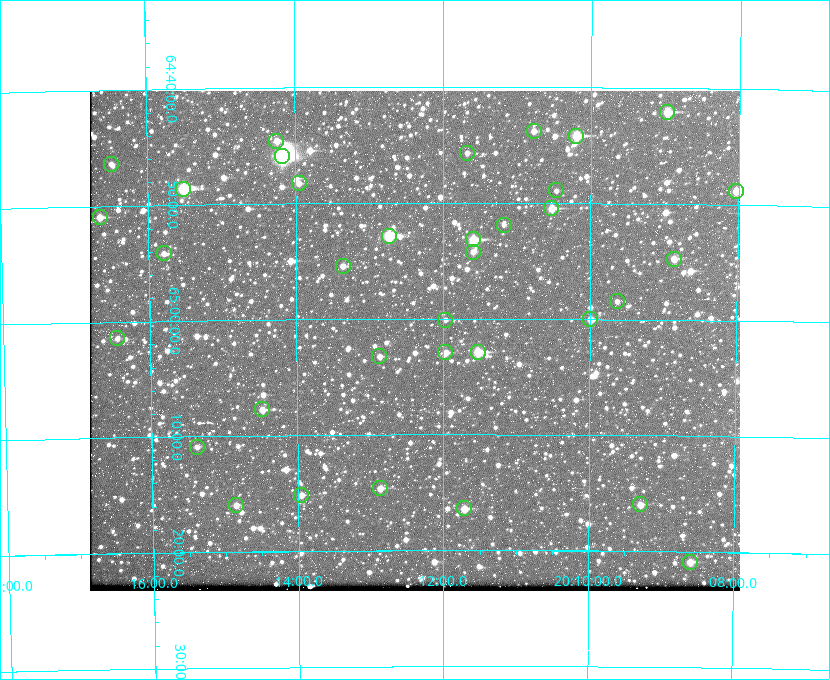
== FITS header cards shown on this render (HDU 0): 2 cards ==
NAXIS1  =                  650 / Width of table row in bytes
NAXIS2  =                  500 / Number of rows in table

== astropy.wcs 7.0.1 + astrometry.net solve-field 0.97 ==
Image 650 x 500 px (HDU 0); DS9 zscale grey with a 90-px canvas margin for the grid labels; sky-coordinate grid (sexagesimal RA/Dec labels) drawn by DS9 from the SOLVED WCS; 35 Tycho-2 reference stars matched to detected sources circled (green)
Header WCS: none
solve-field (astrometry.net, Tycho-2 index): SOLVED blind (the file carries no WCS)
Solved WCS: RA---TAN-SIP/DEC--TAN-SIP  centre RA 20:12:23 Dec +65:02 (303.10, +65.03 deg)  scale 5.18 arcsec/px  FOV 56.2' x 43.2'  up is -180 deg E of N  parity flipped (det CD > 0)
(file carries no celestial WCS; the grid is the blind solution)
Tycho-2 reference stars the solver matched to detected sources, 35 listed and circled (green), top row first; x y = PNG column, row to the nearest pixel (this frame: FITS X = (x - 90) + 1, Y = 500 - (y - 91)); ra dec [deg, ICRS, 3 dp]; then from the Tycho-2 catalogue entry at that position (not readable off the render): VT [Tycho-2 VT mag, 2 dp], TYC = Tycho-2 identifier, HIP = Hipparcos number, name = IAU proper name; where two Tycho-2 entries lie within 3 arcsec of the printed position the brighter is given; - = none
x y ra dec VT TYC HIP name
667 112 302.245 +64.701 10.15 4240-635-1 - -
534 131 302.694 +64.730 11.56 4240-766-1 - -
576 136 302.549 +64.736 9.65 4240-950-1 - -
276 141 303.562 +64.742 10.88 4240-278-1 - -
467 153 302.919 +64.761 11.77 4240-64-1 - -
282 156 303.544 +64.765 7.36 4240-620-1 99731 -
111 164 304.122 +64.773 12.06 4240-1113-1 - -
299 183 303.488 +64.804 11.29 4240-68-1 - -
183 189 303.878 +64.810 8.93 4240-794-1 - -
556 190 302.617 +64.815 11.97 4240-238-1 - -
736 191 302.008 +64.813 10.38 4240-809-1 - -
551 208 302.633 +64.841 10.69 4240-985-1 - -
100 217 304.164 +64.849 10.65 4240-315-1 - -
504 225 302.794 +64.865 12.51 4240-904-1 - -
389 236 303.184 +64.880 9.02 4240-488-1 - -
473 239 302.897 +64.886 9.40 4240-717-1 - -
473 252 302.899 +64.904 11.91 4240-435-1 - -
164 253 303.948 +64.903 11.68 4240-549-1 - -
674 259 302.216 +64.912 11.03 4240-1279-1 - -
343 266 303.341 +64.923 11.58 4240-148-1 - -
617 301 302.408 +64.974 11.97 4240-686-1 - -
590 319 302.498 +65.000 11.22 4240-149-1 - -
445 320 302.992 +65.001 11.85 4240-479-1 - -
117 338 304.112 +65.024 12.29 4240-364-1 - -
445 352 302.992 +65.048 11.44 4240-88-1 - -
478 352 302.882 +65.048 10.25 4240-98-1 - -
379 356 303.217 +65.054 11.98 4240-166-1 - -
262 409 303.620 +65.129 11.18 4240-34-1 - -
197 447 303.846 +65.181 11.99 4240-1077-1 - -
380 488 303.217 +65.244 11.17 4240-236-1 - -
301 495 303.488 +65.252 12.13 4240-1343-1 - -
640 504 302.323 +65.266 11.19 4240-188-1 - -
236 505 303.713 +65.266 11.45 4240-564-1 - -
464 508 302.928 +65.273 10.74 4240-760-1 - -
690 562 302.149 +65.348 11.48 4240-952-1 - -